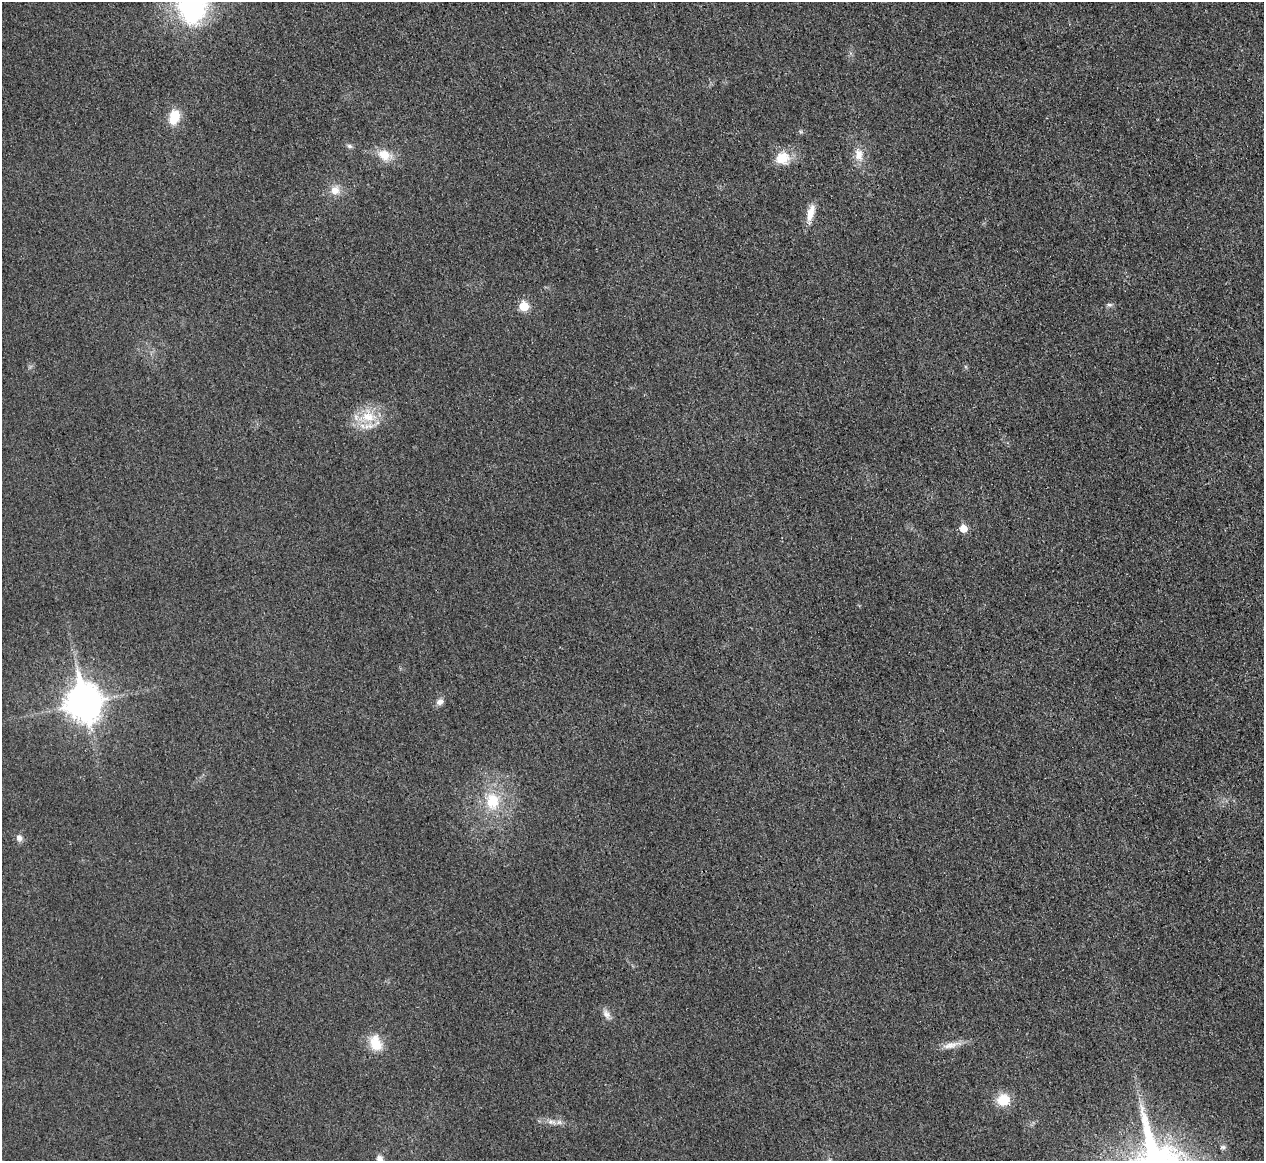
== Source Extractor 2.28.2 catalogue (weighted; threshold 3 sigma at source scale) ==
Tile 10 of 4 x 4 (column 2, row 3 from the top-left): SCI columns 1271-2532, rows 1308-2466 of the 5067 x 5048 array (HDU 1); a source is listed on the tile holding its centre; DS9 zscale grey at full resolution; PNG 1266 x 1163 px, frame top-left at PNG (2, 2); no overlay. Shown black and unused: <1% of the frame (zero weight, under 3 of 4 exposures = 1% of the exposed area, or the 3 px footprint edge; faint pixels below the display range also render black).
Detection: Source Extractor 2.28.2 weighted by HDU 2 'WHT'; one run over the whole footprint, this tile lists its part. Background 0.0224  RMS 0.0056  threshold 0.0253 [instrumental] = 3 sigma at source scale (4.5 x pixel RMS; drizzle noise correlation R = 1.50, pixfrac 1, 0.05/0.05 arcsec/px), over >= 5 px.
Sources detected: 23; all 23 listed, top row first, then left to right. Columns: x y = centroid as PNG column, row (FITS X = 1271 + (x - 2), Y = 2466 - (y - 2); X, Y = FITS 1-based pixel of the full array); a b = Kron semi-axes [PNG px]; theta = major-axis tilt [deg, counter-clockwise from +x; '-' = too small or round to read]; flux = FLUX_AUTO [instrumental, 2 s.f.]
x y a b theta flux
192 6 51 42 -88 88
174 117 15 11 75 12
349 146 8 6 -18 1.4
384 155 17 13 -33 9
859 155 19 11 -80 7
782 158 16 15 - 12
335 190 13 13 - 6
810 213 24 8 74 6.6
1109 304 10 4 -5 1.2
524 306 6 5 - 18
368 416 20 16 -10 15
963 528 6 6 - 9.2
440 702 10 8 27 2.6
83 703 13 11 -78 1100
493 801 23 18 -85 20
19 838 9 7 -45 2.5
606 1014 13 8 -55 3.3
376 1043 22 15 -71 11
950 1045 25 8 12 5.8
1003 1100 13 12 - 13
551 1122 14 4 -3 3.1
1223 1147 7 5 1 1.3
379 1159 10 9 - 2.8
Isophote crosses this tile's border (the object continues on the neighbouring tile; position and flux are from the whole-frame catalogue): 2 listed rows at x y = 192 6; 379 1159